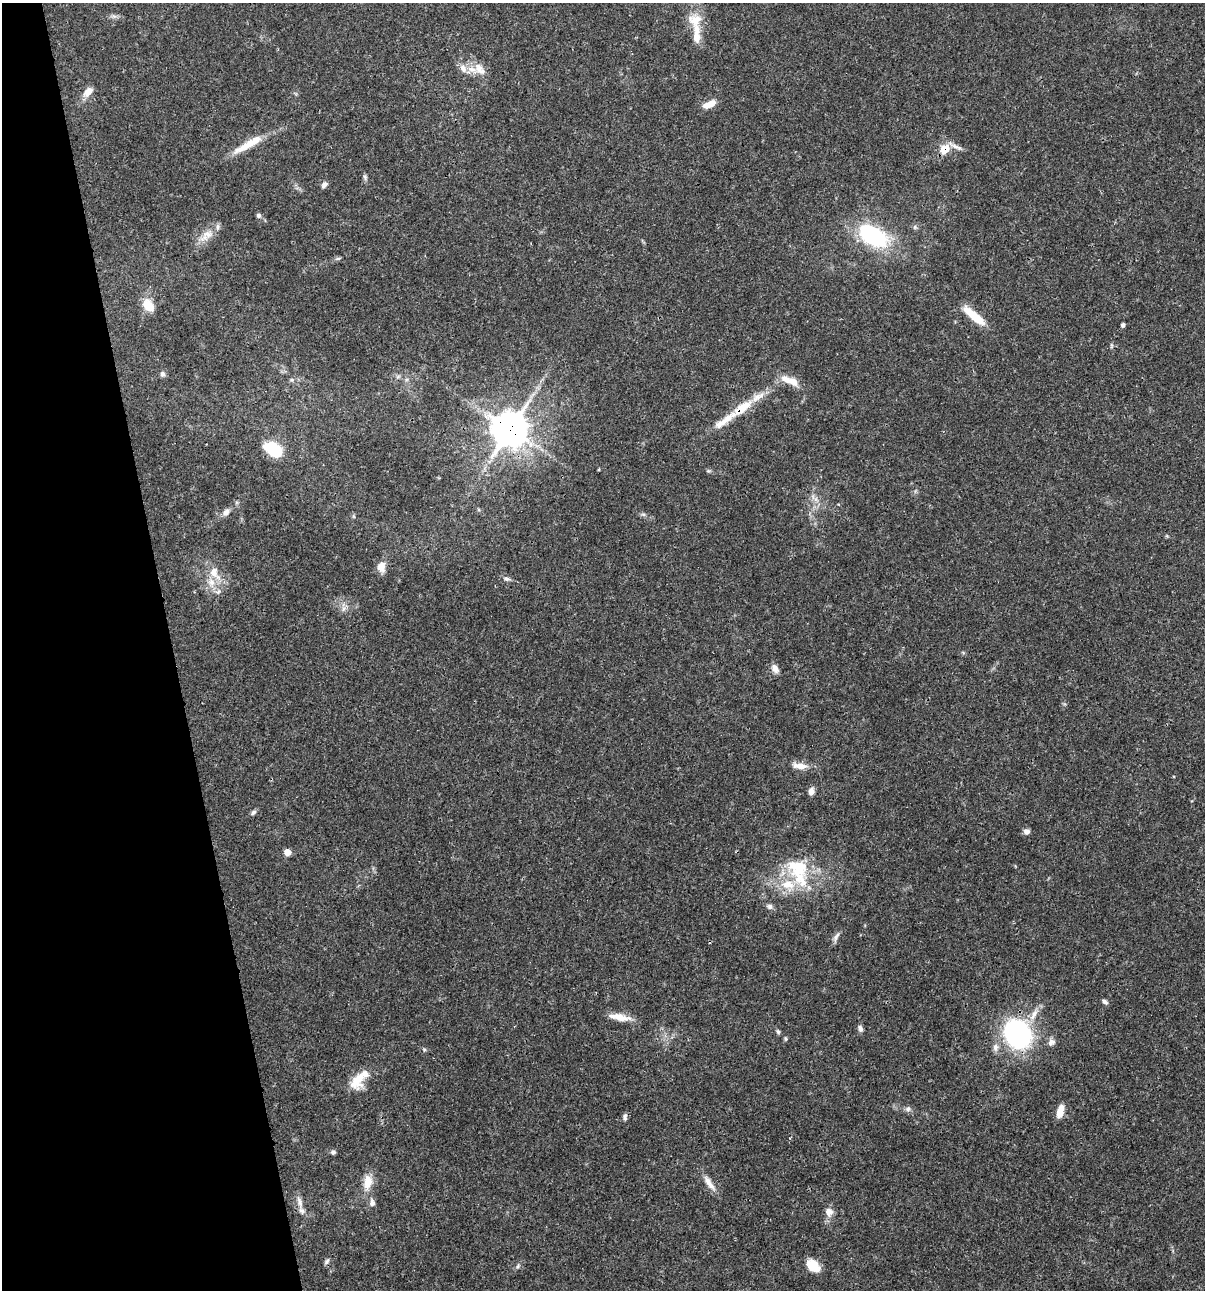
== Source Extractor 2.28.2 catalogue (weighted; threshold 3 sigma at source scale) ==
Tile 5 of 4 x 4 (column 1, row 2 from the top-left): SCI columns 103-1305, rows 2581-3868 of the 4962 x 5160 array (HDU 1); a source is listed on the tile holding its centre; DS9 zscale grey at full resolution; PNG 1207 x 1292 px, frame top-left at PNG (2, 3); no overlay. Shown black and unused: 14% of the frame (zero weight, under 3 of 4 exposures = <1% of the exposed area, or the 3 px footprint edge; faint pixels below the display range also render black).
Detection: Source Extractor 2.28.2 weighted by HDU 2 'WHT'; one run over the whole footprint, this tile lists its part. Background 0.0315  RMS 0.002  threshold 0.00908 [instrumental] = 3 sigma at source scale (4.5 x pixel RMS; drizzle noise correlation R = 1.50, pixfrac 1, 0.0396/0.0396 arcsec/px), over >= 5 px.
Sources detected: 73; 1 inside a brighter object's white glare — not listed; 9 inside a brighter listed object's ellipse — not listed separately; the other 63 listed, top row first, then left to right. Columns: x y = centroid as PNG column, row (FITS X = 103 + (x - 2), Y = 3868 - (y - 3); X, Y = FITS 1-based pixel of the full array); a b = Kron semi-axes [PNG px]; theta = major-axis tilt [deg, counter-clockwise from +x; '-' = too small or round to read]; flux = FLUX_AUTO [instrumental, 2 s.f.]
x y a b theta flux
696 20 21 18 -16 3.8
463 68 12 9 -62 1.4
480 69 22 11 -46 2.5
88 92 14 8 47 1.9
709 104 16 7 24 2.3
248 144 47 9 30 4.8
955 146 25 5 -27 1.3
944 149 7 7 - 5.1
365 177 7 6 - 0.43
324 185 8 6 57 0.79
258 215 6 6 - 0.46
915 227 6 6 - 0.38
206 236 27 11 41 2.9
873 236 27 15 -31 24
148 305 17 12 -54 3
974 316 31 8 -39 5.2
1123 325 4 4 - 0.51
162 374 8 7 - 0.55
398 376 7 4 19 0.36
292 380 6 4 -45 0.3
790 381 28 9 -23 3
741 408 38 12 37 5.8
510 429 12 12 - 370
273 449 16 10 -36 9.9
708 471 6 4 0 0.29
816 499 7 4 72 0.59
226 512 10 7 41 1.1
643 514 7 4 -18 0.37
381 567 14 10 -86 1.8
214 573 21 12 -59 3.4
506 579 10 5 -11 0.63
343 608 9 4 81 0.64
775 668 12 8 -61 1.2
800 766 19 8 -7 2.3
811 791 9 6 79 1.1
253 812 9 5 38 0.52
1026 831 7 6 - 0.96
287 852 6 6 - 1.9
799 868 55 23 -83 11
769 906 8 7 - 0.65
836 937 16 5 62 0.83
1104 1002 8 5 -37 0.53
1034 1015 19 8 61 2
622 1018 23 9 -3 2.5
860 1028 8 6 -69 0.69
778 1032 7 5 -72 0.37
1017 1034 26 21 -53 46
786 1039 6 4 -72 0.3
1051 1042 11 8 51 0.96
995 1047 11 8 84 1
424 1050 5 5 - 0.3
357 1080 24 16 65 4
908 1109 8 7 - 0.62
1060 1111 14 7 75 2.4
625 1117 8 6 87 0.55
333 1152 6 6 - 0.43
368 1182 20 12 79 3.2
709 1183 25 7 -54 2
300 1202 22 6 -76 1.5
372 1203 11 7 -85 0.92
829 1212 10 9 - 1.6
327 1261 8 5 52 0.49
813 1265 15 10 -41 3.8
Overlapping masked pixels (flux is a lower limit): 3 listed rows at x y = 944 149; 741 408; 510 429
Unlisted compact peaks at least as high as the median listed source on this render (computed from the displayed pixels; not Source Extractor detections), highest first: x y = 517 1267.